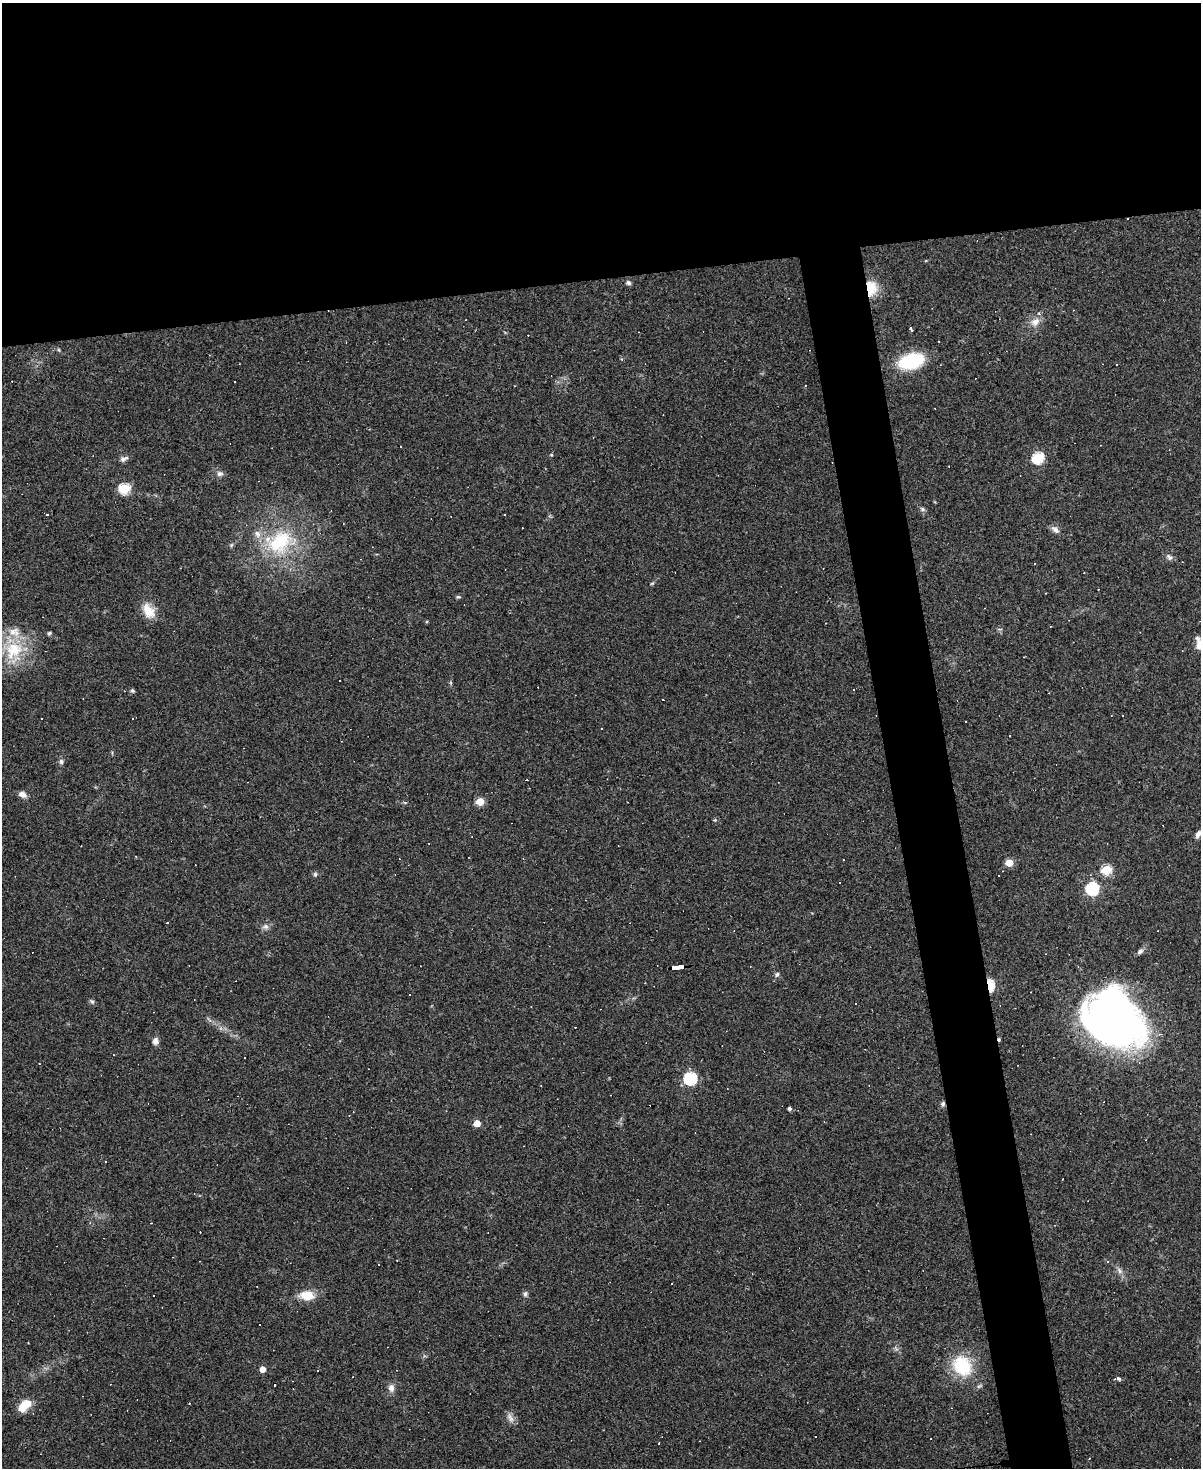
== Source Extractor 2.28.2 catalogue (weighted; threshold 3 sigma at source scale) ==
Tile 2 of 4 x 3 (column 2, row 1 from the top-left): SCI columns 1199-2397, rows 3175-4640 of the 4794 x 4772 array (HDU 1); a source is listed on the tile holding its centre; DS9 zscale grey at full resolution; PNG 1203 x 1470 px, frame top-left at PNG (2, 3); no overlay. Shown black and unused: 23% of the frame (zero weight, under 3 of 4 exposures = <1% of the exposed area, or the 3 px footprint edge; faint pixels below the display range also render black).
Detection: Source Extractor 2.28.2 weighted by HDU 2 'WHT'; one run over the whole footprint, this tile lists its part. Background 0.147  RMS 0.007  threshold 0.0314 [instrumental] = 3 sigma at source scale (4.5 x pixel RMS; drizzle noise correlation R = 1.50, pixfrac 1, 0.05/0.05 arcsec/px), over >= 5 px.
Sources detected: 103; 33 cosmic-ray / hot-pixel residue — not listed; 5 inside a brighter listed object's ellipse — not listed separately; the other 65 listed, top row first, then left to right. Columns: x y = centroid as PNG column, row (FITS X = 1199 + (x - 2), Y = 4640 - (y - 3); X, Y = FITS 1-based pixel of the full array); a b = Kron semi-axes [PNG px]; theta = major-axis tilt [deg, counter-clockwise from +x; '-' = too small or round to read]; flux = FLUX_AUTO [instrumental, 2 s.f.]
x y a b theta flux
628 283 6 5 - 1.9
871 288 19 13 -87 15
1035 322 14 9 36 5.7
911 329 4 3 - 5.7
911 361 26 15 16 39
551 455 4 4 - 0.68
1038 458 6 5 - 71
124 459 12 6 21 2.6
220 474 9 7 -7 2.6
124 489 6 5 - 59
922 509 7 5 -17 1.5
47 515 3 3 - 3.8
1055 530 11 7 -36 3.2
280 542 41 29 40 52
231 545 6 4 71 0.94
1169 557 10 6 -50 2.3
1035 564 3 3 - 0.54
652 583 6 3 19 0.75
1046 593 2 2 - 0.37
458 597 7 3 -8 0.88
148 611 19 12 -56 11
49 633 6 4 27 0.98
1200 644 13 9 -78 10
13 650 30 24 48 33
853 689 3 2 - 0.76
132 691 5 5 - 1.1
132 719 3 3 - 1.5
602 729 2 2 - 0.58
61 762 7 5 -88 1.7
22 794 9 6 -22 4
480 801 5 5 - 22
715 820 4 4 - 0.79
1198 834 9 5 64 2.8
1009 863 5 5 - 18
1106 870 5 5 - 45
315 874 6 5 - 1.3
1092 889 6 6 - 95
167 923 3 2 - 0.39
266 926 8 7 - 2.5
1140 951 9 5 45 2.1
677 967 13 3 7 120
777 974 7 5 58 1.6
990 985 6 4 -86 55
409 995 3 2 - 0.59
92 1002 7 5 -52 1.3
1113 1021 57 43 -36 410
155 1041 8 7 - 3.4
245 1058 2 2 - 0.69
690 1078 6 6 - 87
943 1104 5 5 - 1.8
789 1109 4 4 - 1.6
477 1123 5 5 - 13
151 1223 2 2 - 0.36
1107 1261 4 3 - 1.2
1119 1271 11 6 -50 2.7
525 1294 7 6 - 1.7
307 1296 18 10 -4 12
962 1366 23 19 -55 35
262 1369 4 4 - 6.9
1118 1379 5 3 - 6.8
275 1385 3 3 - 3.5
391 1388 10 8 -83 3.7
27 1404 13 12 - 8
510 1418 15 7 -60 3.7
815 1437 3 3 - 1.3
Overlapping masked pixels (flux is a lower limit): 5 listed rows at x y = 871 288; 677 967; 990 985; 1113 1021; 943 1104
Isophote crosses this tile's border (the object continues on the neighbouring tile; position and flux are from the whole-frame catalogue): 1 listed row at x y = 1200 644